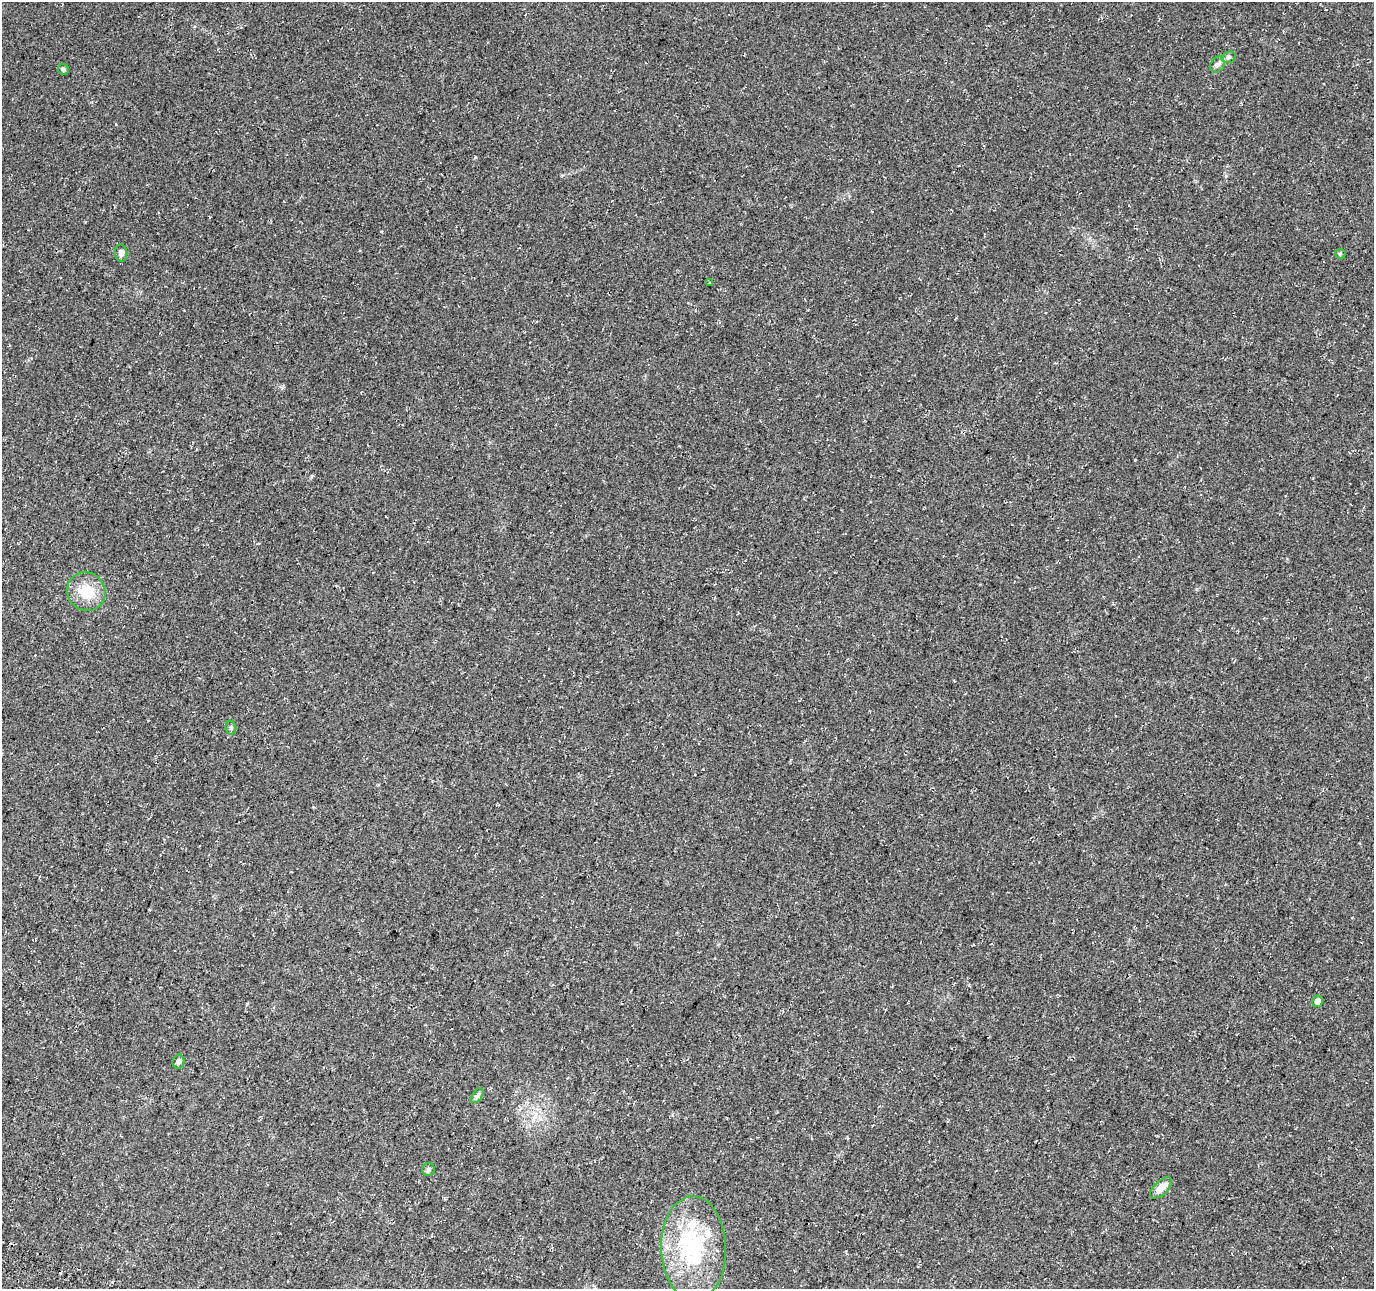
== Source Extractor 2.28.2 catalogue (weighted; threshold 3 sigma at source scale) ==
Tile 7 of 4 x 4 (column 3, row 2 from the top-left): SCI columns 2780-4151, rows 2906-4192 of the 5548 x 5749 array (HDU 1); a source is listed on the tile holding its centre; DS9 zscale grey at full resolution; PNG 1376 x 1291 px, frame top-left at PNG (2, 2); each listed source drawn as its Kron ellipse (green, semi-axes under 4 px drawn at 4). Shown black and unused: <1% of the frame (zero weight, under 3 of 4 exposures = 4% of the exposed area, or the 3 px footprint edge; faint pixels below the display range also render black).
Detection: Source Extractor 2.28.2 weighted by HDU 2 'WHT'; one run over the whole footprint, this tile lists its part. Background 0.0805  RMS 0.0079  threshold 0.0355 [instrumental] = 3 sigma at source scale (4.5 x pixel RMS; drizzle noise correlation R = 1.50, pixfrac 1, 0.0396/0.0396 arcsec/px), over >= 5 px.
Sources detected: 17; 1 inside a brighter object's white glare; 1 cosmic-ray / hot-pixel residue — neither listed nor drawn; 1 inside a brighter listed object's ellipse — not listed separately; the other 14 listed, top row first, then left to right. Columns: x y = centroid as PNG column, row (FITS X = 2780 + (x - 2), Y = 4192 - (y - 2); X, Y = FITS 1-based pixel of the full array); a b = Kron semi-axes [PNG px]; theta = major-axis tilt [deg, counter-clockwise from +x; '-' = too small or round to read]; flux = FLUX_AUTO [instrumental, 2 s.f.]
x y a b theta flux
1229 57 7 5 18 1.6
1217 65 8 6 55 2.5
63 69 6 5 - 1.4
121 253 9 6 -84 3.3
1340 254 5 5 - 1
710 283 4 3 - 1.2
86 591 20 18 -44 19
231 728 7 5 -77 1.5
1317 1001 6 5 - 4.6
178 1062 7 6 - 2.2
477 1096 8 5 58 1.9
429 1170 6 6 - 1.8
1161 1188 14 7 45 7.1
693 1248 52 32 -89 79